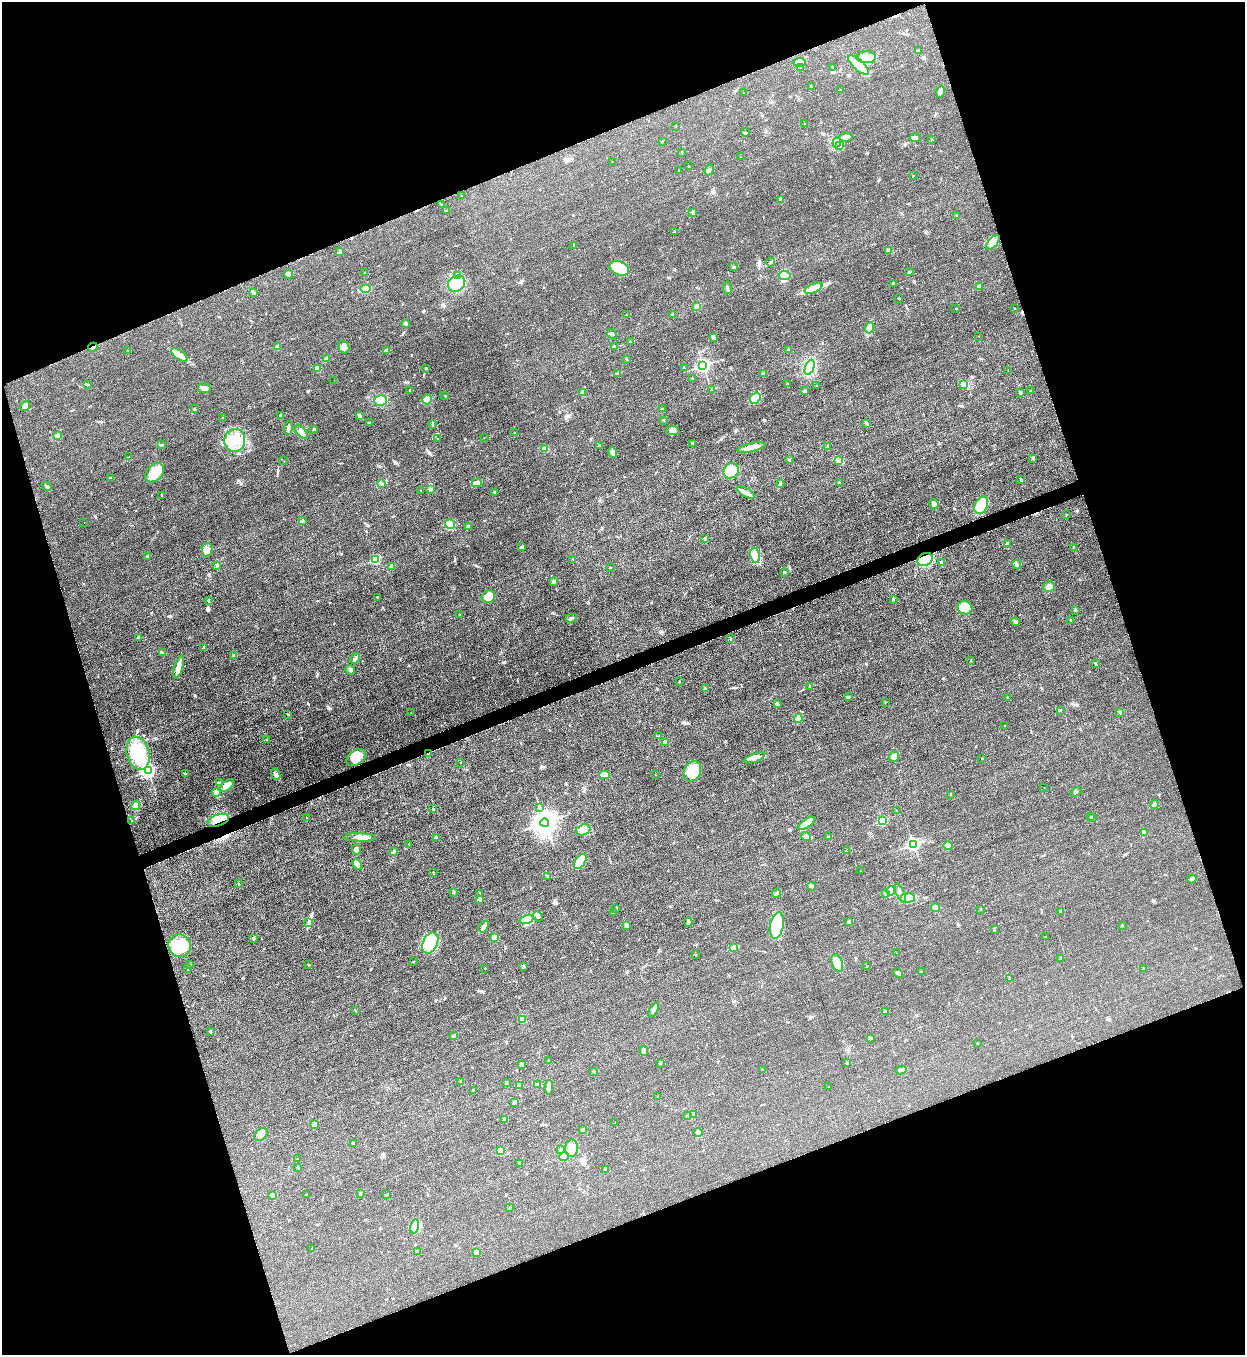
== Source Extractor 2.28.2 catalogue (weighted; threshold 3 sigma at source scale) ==
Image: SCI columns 288-5257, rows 10-5421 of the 5418 x 5431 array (HDU 1 of 3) = the unmasked area's bounding box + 8 px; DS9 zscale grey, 4 x 4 block average (1 PNG px = mean of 4 x 4 image px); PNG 1247 x 1357 px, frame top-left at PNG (2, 2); each listed source drawn as its Kron ellipse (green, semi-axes under 4 px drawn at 4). Shown black and unused: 40% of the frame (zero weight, under 3 of 5 exposures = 1% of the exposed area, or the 3 px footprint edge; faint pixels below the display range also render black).
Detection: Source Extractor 2.28.2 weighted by HDU 2 'WHT'. Background 0.0227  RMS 0.0046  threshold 0.0208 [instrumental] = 3 sigma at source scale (4.5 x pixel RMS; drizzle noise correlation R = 1.50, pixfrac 1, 0.05/0.05 arcsec/px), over >= 5 px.
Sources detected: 362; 2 cosmic-ray / hot-pixel residue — neither listed nor drawn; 4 coinciding with a brighter row at this scale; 4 inside a brighter listed object's ellipse — not listed separately; the other 352 listed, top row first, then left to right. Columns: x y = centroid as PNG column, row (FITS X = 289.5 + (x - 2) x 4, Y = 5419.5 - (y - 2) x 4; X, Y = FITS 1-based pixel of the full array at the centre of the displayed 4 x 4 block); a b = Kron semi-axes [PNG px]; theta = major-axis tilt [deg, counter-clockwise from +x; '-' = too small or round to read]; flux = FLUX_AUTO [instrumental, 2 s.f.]
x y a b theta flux
918 51 2 2 - 8.3
866 57 10 6 0 25
800 62 6 4 9 12
858 65 13 5 -41 30
833 67 2 2 - 0.85
801 68 2 2 - 0.75
811 87 3 2 - 1.1
840 90 2 2 - 1
940 91 6 4 77 8.7
743 93 2 2 - 0.76
805 123 2 2 - 1.8
675 126 2 2 - 0.64
745 132 4 2 - 2.7
846 137 6 3 3 11
915 138 5 3 - 8.9
932 139 2 2 - 1.5
662 141 2 2 - 2.1
837 142 5 4 - 12
839 145 2 2 - 2.6
682 152 2 2 - 2
740 157 2 2 - 0.66
612 162 2 2 - 0.81
688 166 2 2 - 1.1
679 170 2 2 - 0.85
709 170 6 3 71 6.8
913 176 2 2 - 1
462 196 2 2 - 0.87
780 199 2 2 - 1
441 204 3 2 - 1.6
447 211 3 2 - 1.9
693 212 4 2 - 3.5
957 215 2 2 - 1.4
674 232 2 2 - 3.8
993 242 8 4 49 17
573 246 3 2 - 2.2
889 250 2 2 - 1
340 252 2 2 - 16
771 262 4 2 - 3.4
734 267 3 2 - 3.6
619 268 10 7 -24 47
909 272 2 2 - 3.8
365 273 3 2 - 2.1
288 274 4 2 - 3.8
784 275 6 4 -9 23
458 276 2 2 - 0.83
893 283 2 2 - 3.1
457 284 9 7 35 32
979 286 3 2 - 4.5
727 288 6 2 -78 5
814 288 9 4 22 19
366 289 5 4 - 18
253 292 2 2 - 1.6
899 298 2 2 - 0.92
697 306 4 3 - 8
956 308 2 2 - 1.3
1014 309 2 2 - 0.94
626 314 2 2 - 1.2
672 314 3 2 - 2.6
406 323 3 2 - 8.1
869 328 6 4 80 11
612 334 5 3 - 5.5
979 336 2 2 - 0.53
713 337 3 3 - 3.8
630 341 2 2 - 1.1
93 347 5 2 - 6.1
278 347 4 3 - 8.3
344 347 6 5 - 14
615 347 3 2 - 8.1
386 350 2 2 - 18
788 350 3 2 - 1.4
128 351 3 2 - 1.2
179 355 9 4 -37 15
326 359 3 2 - 2.1
627 359 2 2 - 1.1
703 366 3 2 - 670
810 367 8 4 69 100
426 368 3 2 - 2.2
684 368 2 2 - 1.2
318 369 4 3 - 13
1008 370 2 2 - 0.6
618 373 3 2 - 2.3
763 374 2 2 - 1.8
693 378 2 2 - 0.85
334 380 2 2 - 0.6
87 384 3 2 - 2.7
787 384 3 2 - 3.1
964 384 4 2 - 4.3
817 386 2 2 - 0.87
204 388 6 5 - 11
410 390 3 2 - 2
711 390 2 2 - 1.2
805 391 2 2 - 14
1030 391 3 2 - 1.1
582 392 3 2 - 2.6
1020 393 3 2 - 3.3
445 395 2 2 - 1.1
755 398 6 5 - 31
427 399 5 4 - 17
380 400 6 5 - 26
25 406 5 3 - 11
194 409 3 2 - 3
662 409 2 2 - 1.3
281 415 3 2 - 1.7
359 416 3 3 - 5.4
223 417 2 2 - 0.91
663 420 2 2 - 2.1
370 423 2 2 - 0.83
432 424 2 2 - 1.2
867 424 3 2 - 2.5
288 428 7 3 84 5.9
314 429 2 2 - 5.7
673 431 6 4 -6 10
301 432 8 4 -47 21
514 433 2 2 - 1.6
58 436 3 2 - 2.2
484 437 2 2 - 0.49
437 438 2 2 - 1.1
235 440 11 10 - 56
692 443 3 2 - 2.7
161 445 2 2 - 1.2
599 446 3 2 - 2.4
751 447 14 4 12 22
828 447 2 2 - 12
545 449 4 3 - 5.9
613 453 5 3 - 7
129 457 2 2 - 1
1033 458 2 2 - 1.4
789 460 2 2 - 2.1
284 461 2 2 - 0.63
839 461 3 2 - 2.7
731 471 8 7 - 50
155 473 11 8 49 38
111 477 3 2 - 1.1
1021 480 2 2 - 1.1
839 482 2 2 - 2
477 483 5 4 - 7.6
382 484 4 2 - 4.9
780 484 4 2 - 4
46 486 5 2 - 3.3
431 489 3 2 - 2.4
421 490 2 2 - 1
495 493 3 2 - 2.5
746 493 10 3 -29 13
162 495 2 2 - 2.2
934 504 5 3 - 12
981 505 9 6 64 71
1066 514 2 2 - 2
303 521 4 2 - 2.8
84 522 2 2 - 0.41
450 524 5 4 - 12
469 526 3 2 - 11
705 538 3 2 - 4.9
1007 543 3 2 - 3.4
522 547 3 2 - 2.1
1074 548 2 2 - 1.2
207 550 7 5 79 14
755 555 8 5 -79 18
148 556 3 2 - 3.1
573 559 2 2 - 0.83
925 559 8 6 27 48
375 560 2 2 - 140
942 563 3 2 - 3.5
217 565 2 2 - 2.6
1017 565 5 3 - 5
392 567 2 2 - 1.9
610 567 2 2 - 1.2
784 572 3 2 - 3.3
554 581 3 2 - 9.5
1049 587 6 5 - 13
377 597 2 2 - 1.2
489 597 7 6 - 28
893 600 3 2 - 1.8
209 601 3 2 - 2.3
965 608 7 6 - 59
1075 610 2 2 - 1.9
459 615 2 2 - 0.8
571 618 6 2 16 8.1
1071 620 2 2 - 1.4
1015 622 4 2 - 3.7
139 637 3 2 - 4.4
730 639 3 2 - 2.1
204 648 2 2 - 7.2
162 652 4 2 - 3.1
234 656 3 2 - 1.8
355 658 6 2 58 5.1
971 660 2 2 - 1.1
1096 664 3 2 - 2.4
179 667 12 4 73 18
350 670 5 3 - 5.2
679 682 2 2 - 1
810 686 3 2 - 2.1
705 689 3 2 - 2.4
848 697 2 2 - 1.3
1007 697 2 2 - 2.7
885 702 2 2 - 1.1
777 704 2 2 - 2
1060 710 2 2 - 2.3
1120 712 2 2 - 2.4
411 713 2 2 - 0.73
288 714 3 2 - 2.3
798 718 4 3 - 6.9
1005 726 2 2 - 2.2
659 736 2 2 - 1.5
267 740 3 2 - 2
665 742 3 3 - 9.8
138 753 17 11 -75 87
428 754 3 2 - 2.3
356 757 10 7 39 33
894 757 5 4 - 9.5
755 758 11 4 21 15
982 758 2 2 - 1.1
461 762 2 2 - 0.86
148 771 3 2 - 440
692 771 10 8 61 36
185 774 3 2 - 3.1
276 774 6 3 -66 6.5
604 775 5 2 - 36
656 775 2 2 - 0.74
219 783 3 2 - 2.6
227 785 8 4 40 26
1044 788 2 2 - 0.73
1076 792 6 2 34 4.9
216 793 4 2 - 10
951 794 2 2 - 4.5
1154 805 4 2 - 4
136 806 4 3 - 16
540 808 2 2 - 2.1
433 809 2 2 - 3.9
896 811 2 2 - 1.3
1090 816 2 2 - 1.1
306 818 2 2 - 0.94
1093 818 2 2 - 1.9
218 820 11 5 19 37
132 821 3 2 - 2.1
882 821 2 2 - 140
545 823 4 4 - 2800
806 823 10 3 34 15
583 830 7 5 18 20
1144 832 4 2 - 8.5
806 836 5 3 - 7.2
360 837 16 3 -2 17
829 837 3 2 - 1.7
436 838 2 2 - 11
409 845 2 2 - 0.76
913 845 3 2 - 500
948 846 4 3 - 30
356 850 5 3 - 8.4
846 851 2 2 - 0.86
393 852 3 2 - 2.7
580 861 8 5 55 64
357 864 6 3 -60 13
860 871 2 2 - 0.59
433 872 2 2 - 1
547 876 3 2 - 3.7
1192 879 4 2 - 5.5
238 883 2 2 - 1.1
811 886 4 3 - 4.5
891 891 5 3 - 20
454 892 4 2 - 3.5
480 893 2 2 - 2
777 893 4 2 - 4.5
886 893 3 2 - 2.2
900 893 10 3 -66 12
907 898 7 4 4 40
480 899 2 2 - 17
616 908 3 2 - 3
935 908 4 4 - 17
981 909 2 2 - 3.4
1060 912 3 2 - 3.4
613 913 2 2 - 0.51
538 916 5 3 - 6.4
526 919 7 4 17 21
849 921 3 2 - 2.2
309 922 2 2 - 1.9
688 922 4 3 - 5
626 925 3 2 - 6.1
777 925 14 6 79 130
1122 925 2 2 - 0.98
484 927 6 4 54 10
994 929 3 2 - 3
1045 937 2 2 - 1
253 938 3 2 - 3.9
495 938 4 3 - 21
430 943 11 7 64 130
179 946 11 11 - 70
734 948 2 2 - 2.1
896 953 2 2 - 0.59
696 955 2 2 - 1.1
1061 958 3 2 - 3.5
413 962 2 2 - 1.8
837 963 9 5 -68 25
190 964 2 2 - 1.9
309 965 2 2 - 1.2
867 966 2 2 - 1.5
524 967 2 2 - 1.5
485 968 2 2 - 1.2
1143 968 2 2 - 1.1
187 969 3 2 - 1.2
922 971 2 2 - 1.5
898 973 5 3 - 7
1009 978 2 2 - 1.3
355 1010 2 2 - 1.1
654 1010 8 2 64 7.4
885 1011 3 2 - 2
522 1019 4 3 - 7
210 1031 2 2 - 6.7
454 1035 4 2 - 4.3
870 1038 2 2 - 1.5
977 1043 2 2 - 0.8
644 1051 5 3 - 10
549 1061 2 2 - 0.73
660 1063 2 2 - 1.3
847 1063 2 2 - 5.7
522 1065 2 2 - 2.3
763 1069 3 2 - 1.7
901 1070 5 2 - 7.7
594 1071 2 2 - 1.7
461 1081 2 2 - 1.6
507 1083 2 2 - 2.5
537 1084 3 2 - 7.6
519 1086 3 2 - 2.5
549 1087 7 3 87 8
829 1087 2 2 - 0.98
473 1091 3 2 - 2.1
658 1097 2 2 - 1.5
514 1102 2 2 - 2.2
687 1115 2 2 - 1.4
694 1115 2 2 - 1.6
505 1119 4 2 - 4.1
615 1123 2 2 - 0.64
315 1125 4 3 - 9.2
583 1130 4 2 - 3.4
698 1132 4 4 - 7.8
261 1134 8 5 44 16
354 1144 3 2 - 5.6
572 1148 9 6 86 20
560 1150 2 2 - 3.9
500 1151 4 3 - 20
564 1156 5 3 - 7.9
297 1159 2 2 - 1.2
519 1164 3 2 - 1.3
298 1167 3 2 - 2.5
606 1169 4 3 - 6.2
360 1194 3 2 - 3.3
272 1195 2 2 - 6.3
306 1195 2 2 - 0.84
387 1195 2 2 - 1.1
509 1207 2 2 - 0.68
414 1226 7 4 75 18
312 1248 2 2 - 0.99
417 1251 3 2 - 2.1
477 1252 4 2 - 3.6
Overlapping masked pixels (flux is a lower limit): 3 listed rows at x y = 93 347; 925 559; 218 820
Diffuse or blended objects may show on this block-average render without a row.